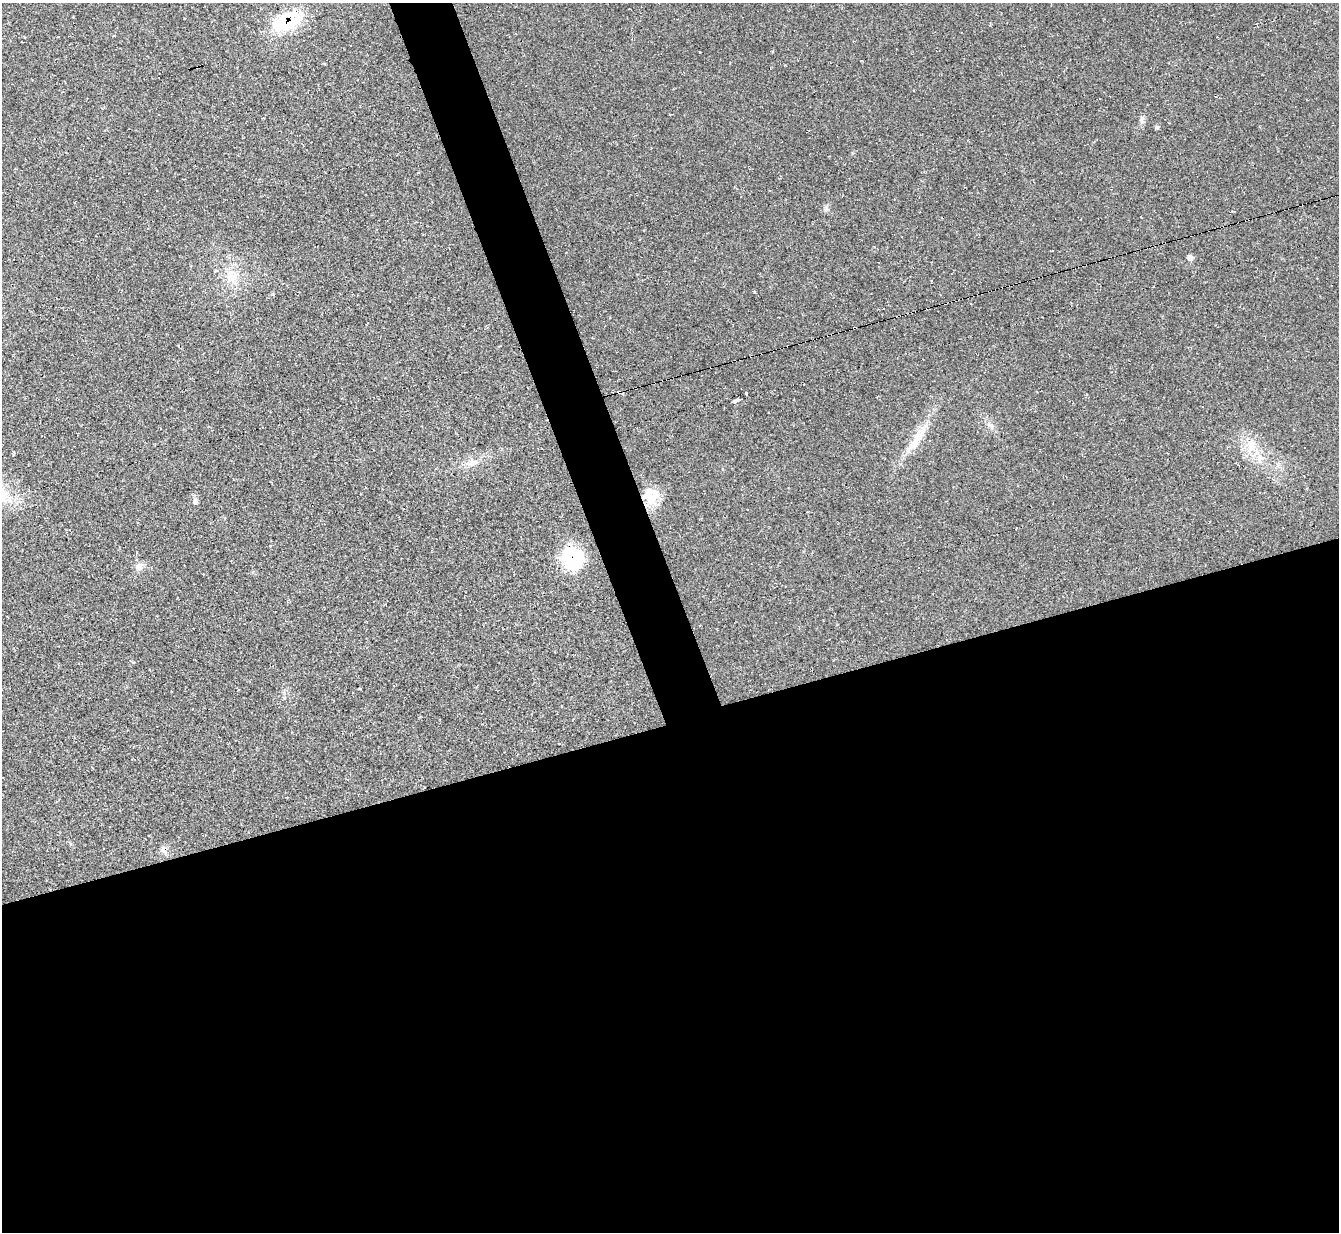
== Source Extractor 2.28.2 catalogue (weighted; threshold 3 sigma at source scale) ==
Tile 15 of 4 x 4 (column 3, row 4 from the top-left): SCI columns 2684-4020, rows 279-1508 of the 5358 x 5342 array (HDU 1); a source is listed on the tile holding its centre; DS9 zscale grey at full resolution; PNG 1341 x 1234 px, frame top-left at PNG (2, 3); no overlay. Shown black and unused: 44% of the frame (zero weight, under 2 of 3 exposures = <1% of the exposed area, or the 3 px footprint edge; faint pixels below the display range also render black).
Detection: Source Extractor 2.28.2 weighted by HDU 2 'WHT'; one run over the whole footprint, this tile lists its part. Background 0.0474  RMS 0.0067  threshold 0.0302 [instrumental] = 3 sigma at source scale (4.5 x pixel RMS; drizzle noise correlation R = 1.50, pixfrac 1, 0.05/0.05 arcsec/px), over >= 5 px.
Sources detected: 18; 1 cosmic-ray / hot-pixel residue — not listed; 1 inside a brighter listed object's ellipse — not listed separately; the other 16 listed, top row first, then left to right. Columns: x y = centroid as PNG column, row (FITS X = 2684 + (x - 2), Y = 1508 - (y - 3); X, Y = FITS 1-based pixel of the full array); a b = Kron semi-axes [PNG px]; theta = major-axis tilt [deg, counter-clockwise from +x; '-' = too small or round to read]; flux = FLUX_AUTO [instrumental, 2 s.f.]
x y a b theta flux
287 21 37 18 23 39
1157 127 5 5 - 0.98
1190 259 9 6 -19 2.1
232 275 19 16 -72 14
619 392 3 3 - 28
746 393 3 3 - 3.1
737 400 7 3 20 16
918 438 43 11 59 17
1251 446 20 13 -85 13
472 463 17 8 9 5.3
651 496 21 20 - 15
195 501 8 7 - 1.9
572 558 28 25 -68 34
139 567 11 10 - 4.2
359 689 3 2 - 0.52
163 850 13 7 -53 3.1
Overlapping masked pixels (flux is a lower limit): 4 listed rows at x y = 287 21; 619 392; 651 496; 572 558
Unlisted compact peaks at least as high as the median listed source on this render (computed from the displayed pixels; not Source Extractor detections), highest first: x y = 826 208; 754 292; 1142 118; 133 662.